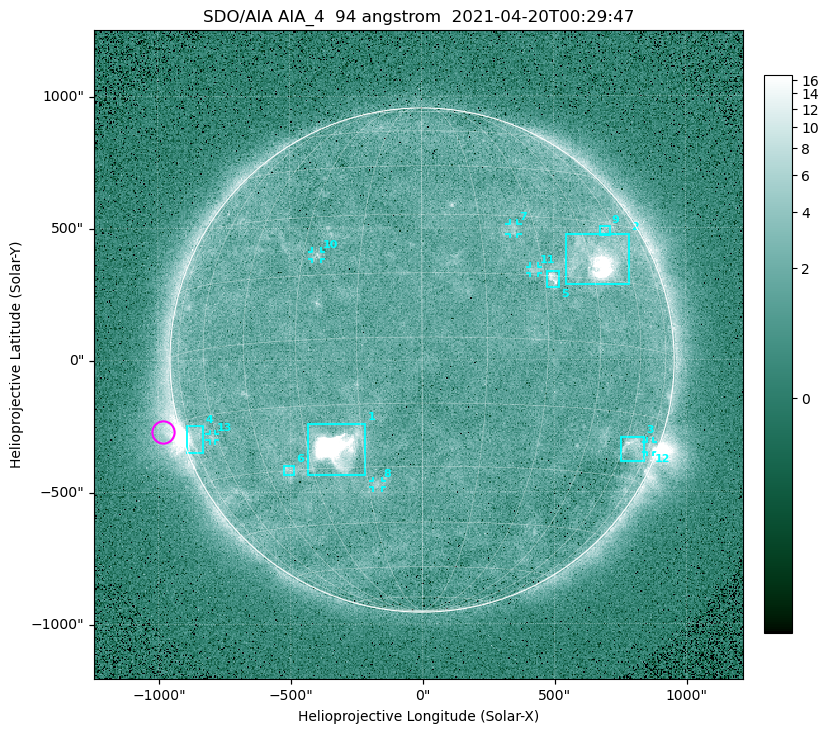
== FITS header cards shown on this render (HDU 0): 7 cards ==
TELESCOP= 'SDO/AIA '
INSTRUME= 'AIA_4   '
WAVELNTH=                   94
WAVEUNIT= 'angstrom'
DATE-OBS= '2021-04-20T00:29:47.12'
CTYPE1  = 'HPLN-TAN'
CTYPE2  = 'HPLT-TAN'

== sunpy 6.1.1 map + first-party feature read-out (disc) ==
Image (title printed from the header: SDO/AIA AIA_4  94 angstrom  2021-04-20T00:29:47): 512 x 512 px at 4.8 arcsec/px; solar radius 955 arcsec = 199 px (full disc in frame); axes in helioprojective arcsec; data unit not stated in the header (colour bar unlabelled)
Orientation: roll -0.138 deg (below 1 deg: not rotated)
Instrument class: DISC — disc imager (sunpy class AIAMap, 94 A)
Bright regions (active regions / flare kernels): reference = the median radial profile (limb darkening/brightening removed); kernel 5 px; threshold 5 sigma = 2.46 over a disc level ~1.71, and >= 1.15x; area >= 9 px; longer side >= 5 px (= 24 arcsec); searched inside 0.97 R_sun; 13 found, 13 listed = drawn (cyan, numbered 1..; 6 of them under ~33 arcsec drawn as corner ticks so the feature stays visible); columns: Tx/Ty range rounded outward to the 10 arcsec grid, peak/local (2 s.f.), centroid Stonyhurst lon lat
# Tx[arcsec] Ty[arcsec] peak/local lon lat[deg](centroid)
1 -430..-210 -440..-240 477 -22 -25
2 540..790 280..480 29 +48 +20
3 750..840 -390..-290 4.6 +65 -22
4 -900..-830 -350..-250 7.5 -72 -19
5 470..520 270..340 5.8 +32 +15
6 -530..-480 -440..-400 3 -38 -30
7 330..370 470..520 3 +24 +26
8 -190..-150 -480..-450 3.2 -12 -34
9 670..720 470..510 2.8 +55 +28
10 -420..-380 380..410 3.1 -26 +20
11 410..440 330..360 2.8 +27 +16
12 850..880 -350..-310 2.8 +75 -22
13 -810..-780 -300..-280 2.8 -62 -20
Off-limb structures (1.02-1.3 R_sun): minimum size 50 px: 5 found; the strongest spans PA ~90..115 deg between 1.02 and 1.21 R_sun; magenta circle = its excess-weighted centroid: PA ~105 deg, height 1.07 R_sun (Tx ~-980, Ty ~-270 arcsec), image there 4.4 x the reference